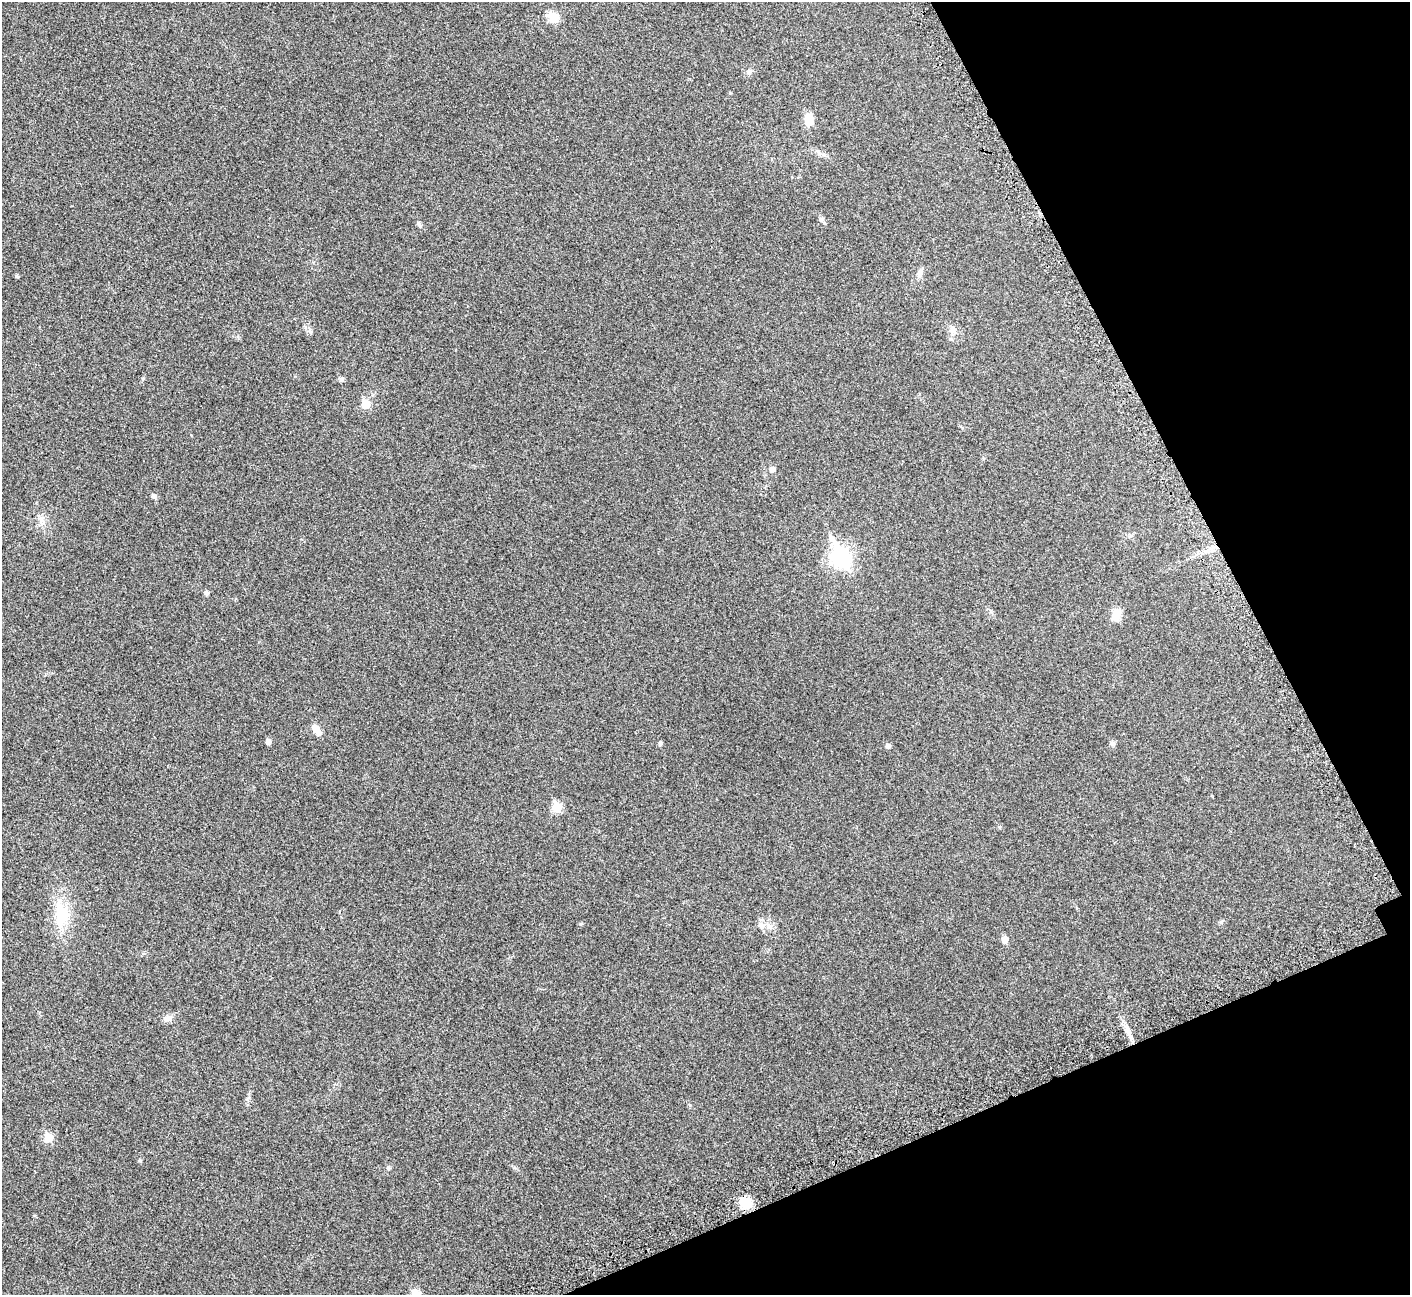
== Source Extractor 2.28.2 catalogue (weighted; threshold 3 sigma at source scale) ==
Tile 12 of 4 x 4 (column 4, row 3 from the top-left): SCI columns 4314-5721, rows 1541-2833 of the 5816 x 5795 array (HDU 1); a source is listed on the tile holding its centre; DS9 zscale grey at full resolution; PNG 1412 x 1297 px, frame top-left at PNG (2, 2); no overlay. Shown black and unused: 21% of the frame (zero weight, under 3 of 5 exposures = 5% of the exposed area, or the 3 px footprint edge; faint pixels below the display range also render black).
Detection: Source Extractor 2.28.2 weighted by HDU 2 'WHT'; one run over the whole footprint, this tile lists its part. Background 0.0258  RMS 0.006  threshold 0.0271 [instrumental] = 3 sigma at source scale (4.5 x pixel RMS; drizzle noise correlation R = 1.50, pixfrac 1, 0.05/0.05 arcsec/px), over >= 5 px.
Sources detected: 30; all 30 listed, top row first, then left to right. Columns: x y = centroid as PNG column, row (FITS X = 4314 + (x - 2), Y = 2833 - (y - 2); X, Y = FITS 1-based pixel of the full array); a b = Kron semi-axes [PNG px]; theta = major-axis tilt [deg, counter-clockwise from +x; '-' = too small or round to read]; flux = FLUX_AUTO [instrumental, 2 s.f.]
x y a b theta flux
553 17 15 10 -52 5.7
749 72 9 4 36 1.2
730 93 4 4 - 0.45
808 120 11 8 83 7.8
821 220 8 6 1 1.4
419 224 7 4 -69 1.1
919 273 11 7 73 2.1
952 330 7 4 -72 1.4
341 379 6 5 - 1.1
366 404 6 6 - 11
772 469 6 5 - 2.6
154 496 7 5 -45 1
841 557 9 7 -67 200
206 593 5 5 - 1.4
1116 614 17 10 75 5.5
316 730 15 7 -49 3.9
268 741 5 5 - 2.3
660 743 6 4 68 0.86
1112 743 6 6 - 1.3
888 746 5 5 - 1.6
556 807 6 6 - 18
61 914 36 16 -88 21
761 925 9 8 - 2.8
1004 940 6 5 - 4.3
167 1018 11 8 20 2.6
1129 1035 12 5 -64 3.1
48 1138 6 6 - 13
140 1160 5 4 - 0.72
389 1168 5 5 - 0.77
746 1203 15 13 -30 8.2
Unlisted compact peaks at least as high as the median listed source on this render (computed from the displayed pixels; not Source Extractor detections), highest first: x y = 16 276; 580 924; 1221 922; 514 1168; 690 1105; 143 378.